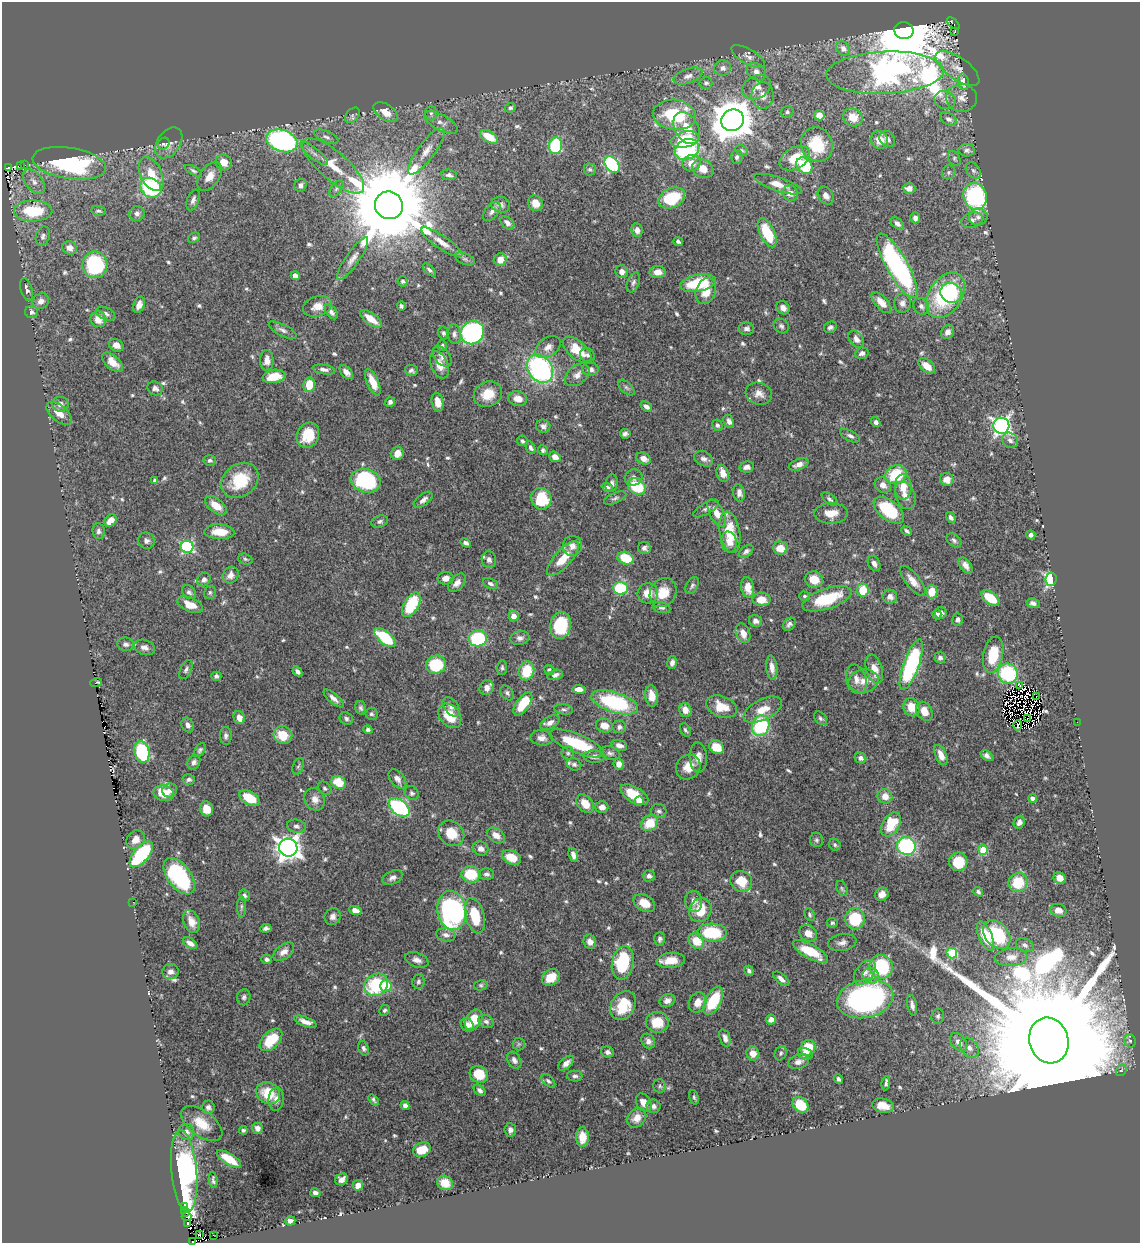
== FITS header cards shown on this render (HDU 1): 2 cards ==
NAXIS1  =                 1138
NAXIS2  =                 1241

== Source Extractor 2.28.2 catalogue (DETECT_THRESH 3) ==
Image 1138 x 1241 px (HDU 1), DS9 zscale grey, 1 PNG px = 1 image px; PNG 1142 x 1245 px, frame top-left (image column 1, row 1241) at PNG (2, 2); each listed source drawn as its Kron ellipse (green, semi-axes under 4 px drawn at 4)
Background 0.425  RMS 0.014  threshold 0.0408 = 3 sigma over >= 5 px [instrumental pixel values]
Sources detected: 659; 6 with non-positive FLUX_AUTO (blend fragments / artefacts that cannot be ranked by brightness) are neither listed nor drawn; of the other 653, the 500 brightest by FLUX_AUTO listed and drawn (153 fainter detections omitted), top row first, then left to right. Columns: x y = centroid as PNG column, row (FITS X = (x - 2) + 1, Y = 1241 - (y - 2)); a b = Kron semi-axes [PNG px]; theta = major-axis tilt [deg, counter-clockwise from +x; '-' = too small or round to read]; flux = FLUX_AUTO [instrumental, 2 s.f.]
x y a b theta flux
953 24 8 3 -44 7.4
904 31 9 8 - 11000
955 31 2 2 - 4.2
843 48 7 6 - 4.3
748 56 19 7 -30 6.2
723 68 8 7 - 4.4
958 68 25 11 -35 13
756 72 10 8 -34 6.8
885 73 59 21 3 740
688 76 15 7 19 6.2
963 82 8 5 -78 8.5
706 83 6 6 - 2.5
757 87 15 11 29 10
763 96 13 11 -88 8.4
961 98 15 14 - 10
945 100 11 9 -19 5.4
510 108 6 5 - 2.2
386 112 13 8 -34 12
787 112 6 5 - 2.4
431 113 7 6 - 2.2
352 115 9 6 50 2.7
675 115 21 15 -7 75
819 115 5 5 - 11
853 117 10 8 -34 12
948 119 9 6 -27 3.3
733 120 11 10 - 2900
441 122 18 8 -28 6.9
687 128 17 11 -60 20
326 137 13 5 -23 3.3
489 137 10 5 -31 22
685 139 14 8 12 38
887 139 8 7 - 4
879 140 9 8 - 11
282 141 16 11 -18 190
169 143 17 11 54 8.1
164 144 6 5 - 1.9
817 144 17 15 -65 37
555 146 8 6 83 69
687 149 12 10 24 120
742 150 6 5 - 2.1
967 150 8 6 0 3.4
426 151 28 8 54 14
314 153 17 5 -38 5.2
737 157 7 5 87 2.7
795 158 16 10 29 22
954 158 8 5 -62 2.1
224 162 8 7 - 12
69 163 37 15 -9 140
691 163 9 8 - 9.5
21 165 3 2 - 1.9
25 165 3 2 - 3.2
612 165 9 6 -50 120
333 166 39 14 -41 30
804 166 9 7 -49 40
9 167 4 3 - 19
590 169 6 6 - 2
703 169 11 9 -29 11
193 171 9 4 -28 2.1
973 171 9 6 -50 3.1
949 172 7 6 - 2.3
151 174 18 10 -64 20
449 175 8 5 -6 3.3
210 176 16 9 55 11
34 182 14 8 -52 6.5
778 184 25 7 -18 12
300 185 6 6 - 4.1
151 188 11 9 -33 95
909 188 6 5 - 7.2
336 189 9 5 52 2.6
790 193 8 7 - 6.7
826 196 10 7 -56 4.6
975 196 13 11 -71 130
672 198 14 9 24 47
193 200 11 6 69 3.9
535 203 8 7 - 11
389 205 14 13 - 20000
501 205 9 8 - 4
33 211 19 10 1 48
98 211 7 5 -8 2.3
492 211 11 6 51 3.7
137 214 8 7 - 4.2
978 217 9 8 - 4.9
915 218 5 4 - 3.8
972 220 11 7 16 4.3
507 223 8 5 -43 4.3
897 223 8 5 -41 3.9
637 230 7 5 -82 5.5
767 233 15 7 -64 36
43 236 10 7 75 3.6
194 238 6 5 - 1.9
442 242 24 6 -34 10
678 242 5 3 - 2.2
70 248 7 6 - 7.9
353 259 25 6 55 8.2
465 259 10 5 -22 2.4
500 260 6 6 - 9.6
95 265 13 12 - 85
897 266 36 10 -60 200
429 270 8 4 -45 2
622 272 6 6 - 6
658 272 8 6 4 6.9
295 276 4 4 - 7.3
403 281 5 5 - 2.1
633 282 10 6 66 2.8
698 283 18 8 11 48
27 290 12 5 -74 3.7
706 291 14 9 68 15
951 293 11 9 -25 28
945 295 25 16 56 100
41 301 8 7 - 5.2
881 303 13 6 -48 9.7
902 303 10 8 89 5
139 305 8 5 68 6.5
317 306 15 10 16 10
401 306 4 3 - 2
921 306 9 7 -51 4.1
783 308 7 6 - 5.7
31 312 6 6 - 3
331 312 8 5 -52 3.3
106 314 10 6 -24 3.6
98 319 8 7 - 12
371 319 13 5 -36 15
781 326 8 6 -39 2.6
830 327 7 5 34 2.9
746 329 8 6 -2 3.8
283 330 15 6 -27 4.1
948 332 7 6 - 5.4
443 333 6 5 - 2.1
472 333 12 11 - 170
454 334 9 6 -82 4
856 339 9 6 -52 5.9
116 345 8 6 -29 6
442 346 5 5 - 2
548 347 14 9 35 7.1
577 350 17 9 -40 22
862 353 7 5 20 3
587 355 7 6 - 2.8
442 356 12 7 -51 5.4
267 360 10 7 -90 6.8
113 362 12 6 -41 12
439 365 14 8 -67 9.3
927 366 9 6 -39 12
324 369 11 5 -9 4
540 369 15 11 -52 200
590 369 8 6 -3 4.3
411 371 6 5 - 2.9
346 372 8 5 -47 5.1
577 375 14 9 40 6.3
274 376 11 6 9 20
373 382 14 5 -66 14
309 385 7 6 - 21
155 388 8 6 -27 3.8
626 388 10 5 -41 2.6
488 394 15 12 28 18
759 394 13 11 -17 7.3
518 399 9 7 -11 9.9
390 402 5 4 - 3.5
438 402 9 5 -79 9.9
60 404 8 7 - 5.1
646 406 6 4 -34 3.6
59 413 15 8 -40 10
729 421 7 5 -64 3.9
876 422 5 4 - 3.2
717 425 6 5 - 2
543 426 7 6 - 4.1
1001 426 8 8 - 330
625 434 5 4 - 2.9
308 435 13 11 64 25
850 436 11 5 -27 3
1010 440 8 7 - 4
522 441 5 5 - 2.6
530 448 7 4 -66 2.7
543 450 5 4 - 2
397 453 7 6 - 8.6
555 457 6 5 - 5.3
643 458 7 5 -25 7.1
704 459 10 7 -25 4
210 460 6 5 - 2.3
799 464 10 5 21 5.7
746 467 7 5 12 4.6
723 473 9 5 -73 8.3
896 475 11 9 23 35
634 477 9 8 - 3.8
947 479 7 6 - 7.5
240 480 20 16 38 39
155 481 4 4 - 3.7
366 481 15 11 -14 110
612 483 9 6 78 3.7
883 485 9 7 -40 6.4
607 487 6 4 -22 2.1
637 487 9 7 -32 39
903 487 13 8 88 13
739 493 8 6 -81 4.5
905 495 14 9 -69 8.7
615 498 12 5 22 2.7
541 499 11 10 - 38
830 499 9 5 -38 2.3
423 500 11 5 37 4.5
216 505 12 7 -38 14
706 508 14 5 31 3.2
889 510 18 9 -38 63
717 513 15 7 -61 12
831 513 16 10 1 12
951 517 6 4 -58 2.5
110 521 7 5 43 10
380 521 8 6 19 2.6
98 531 8 6 -82 3
906 531 6 3 -41 2
219 532 15 7 -2 17
730 532 21 10 -80 33
1031 535 4 4 - 3.3
954 540 8 6 -43 2.7
146 541 8 8 - 3.4
729 542 10 7 -76 6.7
465 543 6 4 -30 2.9
572 546 10 9 - 6.9
187 547 6 6 - 120
644 548 6 6 - 3.2
780 548 7 6 - 15
746 551 8 5 39 3.1
563 558 22 8 48 20
625 558 8 6 -20 28
245 559 7 5 -18 1.8
489 560 8 7 - 4.5
874 563 8 5 -59 4.6
965 565 9 5 -55 5.1
231 575 9 7 54 6.1
446 578 8 6 3 7.2
204 579 7 6 - 3.7
814 579 9 8 - 15
1051 579 7 5 83 110
913 581 18 7 -52 9.2
457 583 11 6 48 6.2
490 584 8 5 -22 2.6
692 585 9 5 61 2.3
748 587 10 6 -80 12
620 588 7 6 - 53
863 590 6 6 - 26
189 592 7 6 - 2.8
210 592 7 6 - 1.9
663 592 15 13 57 18
932 592 7 6 - 16
648 593 10 10 - 11
805 596 5 4 - 2
890 597 7 7 - 5.9
990 598 10 6 -36 29
761 599 9 6 0 14
827 599 26 10 19 47
1033 603 6 4 -16 3
190 605 14 7 -22 13
411 605 13 7 59 45
661 608 9 5 -14 3
941 613 6 5 - 4.7
937 614 5 4 - 3.6
514 616 5 4 - 9.1
957 620 6 5 - 2.9
755 621 6 6 - 4.1
789 624 7 5 46 3.2
561 625 13 10 80 42
743 633 10 6 -68 8
385 638 13 6 -39 59
478 638 9 8 - 74
520 638 9 7 8 3.8
126 644 8 6 -11 3.7
144 647 11 7 -18 4.4
993 655 18 10 79 31
940 657 6 5 - 3.1
672 663 6 4 76 3.9
436 665 10 9 - 52
911 665 27 7 70 130
772 667 12 5 -83 6.1
502 668 7 5 84 2.2
186 669 10 5 64 2.7
874 669 15 8 -72 13
549 670 5 4 - 1.9
297 671 5 3 - 2.8
526 671 9 7 75 28
1008 673 10 9 - 68
555 675 8 5 14 3.9
216 676 5 4 - 2.5
856 679 15 10 -74 7.7
863 681 15 11 11 11
96 683 6 2 16 1.8
1020 685 3 3 - 7
487 688 7 7 - 6.2
579 689 6 4 -3 7.5
507 693 8 6 -52 2.6
652 696 11 6 -83 11
1036 696 3 2 - 69
333 698 12 5 -40 5
615 702 24 10 -18 96
523 704 13 6 54 34
451 707 11 6 -51 3.8
721 707 16 10 -21 18
912 707 9 8 - 16
361 708 7 5 -74 2.2
564 709 9 5 -9 2.4
685 710 7 6 - 9.3
763 710 21 10 27 16
924 711 10 7 -59 11
371 714 6 6 - 2
450 716 14 10 -52 22
239 718 7 5 -65 7.5
346 718 7 6 - 2.4
820 718 8 5 -49 2.1
1027 719 3 2 - 1.8
550 722 10 6 29 5.1
1077 722 2 2 - 29
188 725 7 5 -65 3.9
1018 725 5 2 - 2
604 726 8 7 - 11
761 726 11 8 72 74
619 727 7 6 - 3
368 730 5 4 - 2.2
685 730 7 5 -62 2
283 735 9 8 - 22
226 736 9 6 -89 2.9
542 738 11 7 -5 5.1
577 743 29 9 -22 51
619 745 8 5 -19 5
716 747 8 6 -32 19
200 750 7 5 54 2.2
142 752 11 7 -77 80
568 753 6 6 - 1.8
610 753 10 6 -13 3.2
941 755 11 5 -66 7.7
987 756 7 4 -35 3
594 757 11 6 -1 3.9
698 757 15 8 -87 7.7
860 758 6 5 - 3.4
194 762 8 6 58 3.2
574 764 7 6 - 2.8
619 764 5 5 - 7
298 766 9 5 67 1.9
688 767 13 11 45 13
189 779 6 5 - 2.4
397 779 11 7 -50 5
338 782 7 6 - 23
325 788 8 5 -45 2.3
170 790 7 7 - 3.9
164 793 10 7 -13 19
412 793 8 6 -47 2.6
634 795 15 8 -31 25
885 796 7 7 - 9.3
249 798 11 6 -30 28
1033 798 4 4 - 4.6
315 799 11 10 - 7.6
639 801 5 4 - 5.3
585 804 10 7 -52 11
602 807 6 5 - 5.2
399 808 12 7 -35 110
206 809 8 6 -72 13
659 811 8 7 - 2.8
1019 822 6 5 - 4.1
650 823 9 7 43 22
891 824 13 8 57 31
296 826 9 6 -11 3.2
451 833 14 11 -42 19
496 835 10 7 -33 6.9
135 840 10 8 47 8.3
817 840 7 6 - 2
835 845 6 5 - 1.8
906 846 9 9 - 120
288 848 9 9 - 780
481 848 8 7 - 4.9
983 850 5 4 - 27
141 854 16 7 49 80
573 855 7 4 -72 5
511 857 10 6 -24 19
958 862 9 9 - 28
471 874 9 8 - 35
486 874 7 6 - 3
179 876 21 11 -53 99
649 876 6 5 - 3.2
392 878 10 6 27 4
1059 878 6 5 - 8.4
741 881 11 10 - 22
1018 882 9 9 - 35
842 888 8 5 -62 1.9
978 892 5 4 - 2.2
882 894 7 6 - 6.6
244 895 6 5 - 2.4
694 901 10 8 -77 5.3
133 902 2 2 - 6.2
644 903 11 8 -29 13
241 907 11 4 90 2
452 910 20 14 -81 190
700 910 12 10 51 26
1058 910 8 6 -16 7.9
355 911 7 4 -20 7.2
809 915 7 5 -61 1.9
475 916 18 9 -76 32
333 917 9 8 - 4.5
855 919 10 10 - 45
191 922 12 8 -67 9.9
832 923 5 5 - 1.8
266 928 5 4 - 2.8
712 933 15 9 -2 51
808 933 9 7 -38 7.8
446 935 10 6 -12 4.2
997 935 16 11 -48 62
985 936 15 6 -67 26
660 939 7 5 88 3.1
696 941 8 7 - 18
590 942 7 6 - 5
190 943 8 4 -33 4.6
842 943 14 8 10 5.5
1025 945 9 6 -25 2.8
284 952 12 7 37 6.4
810 952 20 7 -29 30
952 953 5 5 - 56
1011 957 16 9 6 8.8
267 959 5 4 - 3.1
417 960 12 7 -19 5.5
671 960 14 7 6 14
623 963 17 10 79 68
881 967 12 11 - 67
749 971 5 4 - 2.4
171 972 8 7 - 4.4
865 972 14 9 53 6.6
871 975 8 7 - 4.8
551 977 10 7 34 14
781 979 9 4 -41 4.2
418 981 7 6 - 2.7
376 985 12 10 34 61
481 985 7 5 13 1.8
386 986 6 5 - 33
244 997 8 6 79 2.6
865 999 28 19 12 240
667 1001 8 6 19 4.7
713 1001 15 8 62 41
698 1002 10 8 67 8.9
912 1005 10 4 -79 4.2
623 1006 15 11 59 33
384 1010 6 5 - 1.9
938 1016 7 6 - 2.4
771 1019 5 5 - 5.5
474 1020 11 8 58 19
486 1021 8 6 -27 2.8
305 1022 12 4 -21 6.6
657 1022 11 10 - 22
467 1025 7 6 - 4.2
725 1038 9 5 -73 4.5
271 1040 14 8 44 29
1049 1040 23 19 -73 100000
648 1041 8 6 -54 4.2
1130 1041 7 5 -61 2
959 1042 10 7 -48 6.9
519 1044 6 6 - 2
363 1048 7 5 -74 2.1
808 1048 8 7 - 26
969 1048 11 8 -48 5.8
607 1052 6 5 - 3.5
781 1053 7 6 - 1.9
805 1053 7 5 -16 4.6
753 1054 7 6 - 8.6
514 1060 9 6 -58 4.2
798 1062 11 7 15 5
566 1063 9 5 42 5.4
1121 1070 6 5 - 1.9
479 1074 9 8 - 23
575 1076 8 5 -1 2.5
839 1079 5 3 - 2.4
548 1081 8 5 -42 2.5
886 1083 7 3 82 2.3
660 1086 7 6 - 2
480 1090 7 4 -42 3
268 1093 12 10 -31 27
694 1097 7 4 -75 1.8
276 1099 12 7 85 6.3
374 1100 6 3 -50 2
644 1103 10 7 -58 6.8
405 1105 4 4 - 3.3
800 1105 9 6 -42 33
654 1106 7 6 - 2.8
883 1106 11 7 -12 12
208 1107 7 6 - 4.2
637 1118 11 8 50 8.1
202 1124 24 12 -37 19
257 1128 5 5 - 5
243 1130 4 4 - 2.1
510 1130 7 6 - 3.4
186 1132 8 8 - 4.6
582 1137 10 6 -90 11
422 1150 9 7 20 20
229 1159 14 5 -32 21
184 1171 41 13 -85 360
342 1179 6 5 - 5.4
213 1180 8 3 -83 2
445 1183 8 7 - 13
358 1185 5 5 - 7
315 1193 5 4 - 3.2
184 1207 3 3 - 55
185 1212 5 3 - 20
187 1217 5 2 - 5.3
290 1221 5 4 - 3.9
187 1224 3 2 - 7.9
199 1235 3 2 - 7.7
213 1235 2 2 - 4000
192 1242 2 2 - 6.2
At the frame edge (FLAGS 8, measured only in part): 1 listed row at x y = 192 1242
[153 fainter detections neither listed nor drawn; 6 non-positive-flux detections neither listed nor drawn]